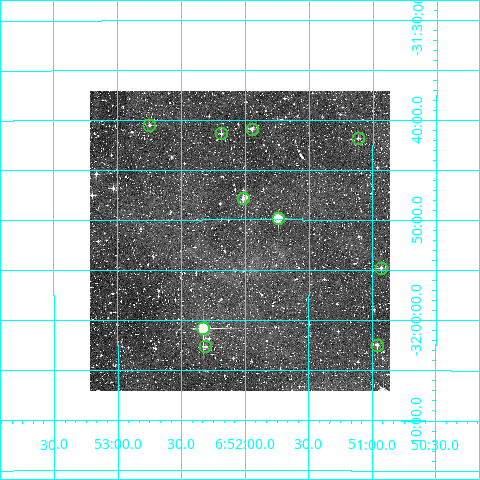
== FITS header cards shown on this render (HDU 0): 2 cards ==
NAXIS1  =                  300
NAXIS2  =                  300

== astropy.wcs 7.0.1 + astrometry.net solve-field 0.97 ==
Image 300 x 300 px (HDU 0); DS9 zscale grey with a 90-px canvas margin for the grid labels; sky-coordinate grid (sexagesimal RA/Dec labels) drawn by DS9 from the SOLVED WCS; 10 Tycho-2 reference stars matched to detected sources circled (green)
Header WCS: RA---TAN/DEC--TAN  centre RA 06:52:02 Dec -31:52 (103.01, -31.87 deg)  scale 6 arcsec/px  FOV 30.0' x 30.0'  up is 0 deg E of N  parity normal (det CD < 0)
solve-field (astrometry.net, Tycho-2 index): VERIFIED the header's WCS against the Tycho-2 star catalogue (verified at 2 index scales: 7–10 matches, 0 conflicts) and refined it, rather than solving blind
Solved WCS: RA---TAN-SIP/DEC--TAN-SIP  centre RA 06:52:03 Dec -31:52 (103.01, -31.87 deg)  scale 5.99 arcsec/px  FOV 30.0' x 30.0'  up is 0 deg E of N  parity normal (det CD < 0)
The solver's refit moves the header's centre by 2.2 arcsec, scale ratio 0.999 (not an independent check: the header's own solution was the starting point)
Tycho-2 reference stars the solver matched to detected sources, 10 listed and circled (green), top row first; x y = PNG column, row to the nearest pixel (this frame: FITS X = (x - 90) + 1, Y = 300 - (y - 91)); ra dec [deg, ICRS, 3 dp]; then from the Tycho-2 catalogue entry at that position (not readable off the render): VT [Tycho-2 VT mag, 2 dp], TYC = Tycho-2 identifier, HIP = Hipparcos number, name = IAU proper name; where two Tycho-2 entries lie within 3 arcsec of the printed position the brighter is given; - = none
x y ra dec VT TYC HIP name
149 125 103.187 -31.675 11.67 7088-1772-1 - -
252 129 102.987 -31.682 10.71 7088-2308-1 - -
221 133 103.047 -31.689 11.12 7088-2450-1 - -
358 138 102.779 -31.697 11.76 7088-1926-1 - -
243 198 103.004 -31.798 10.85 7088-2323-1 - -
278 218 102.936 -31.831 9.31 7088-2262-1 - -
381 268 102.733 -31.913 11.56 7092-631-1 - -
203 328 103.082 -32.014 7.76 7092-1154-1 32985 -
377 345 102.740 -32.041 10.81 7092-1233-1 - -
205 346 103.077 -32.045 11.33 7092-485-1 - -